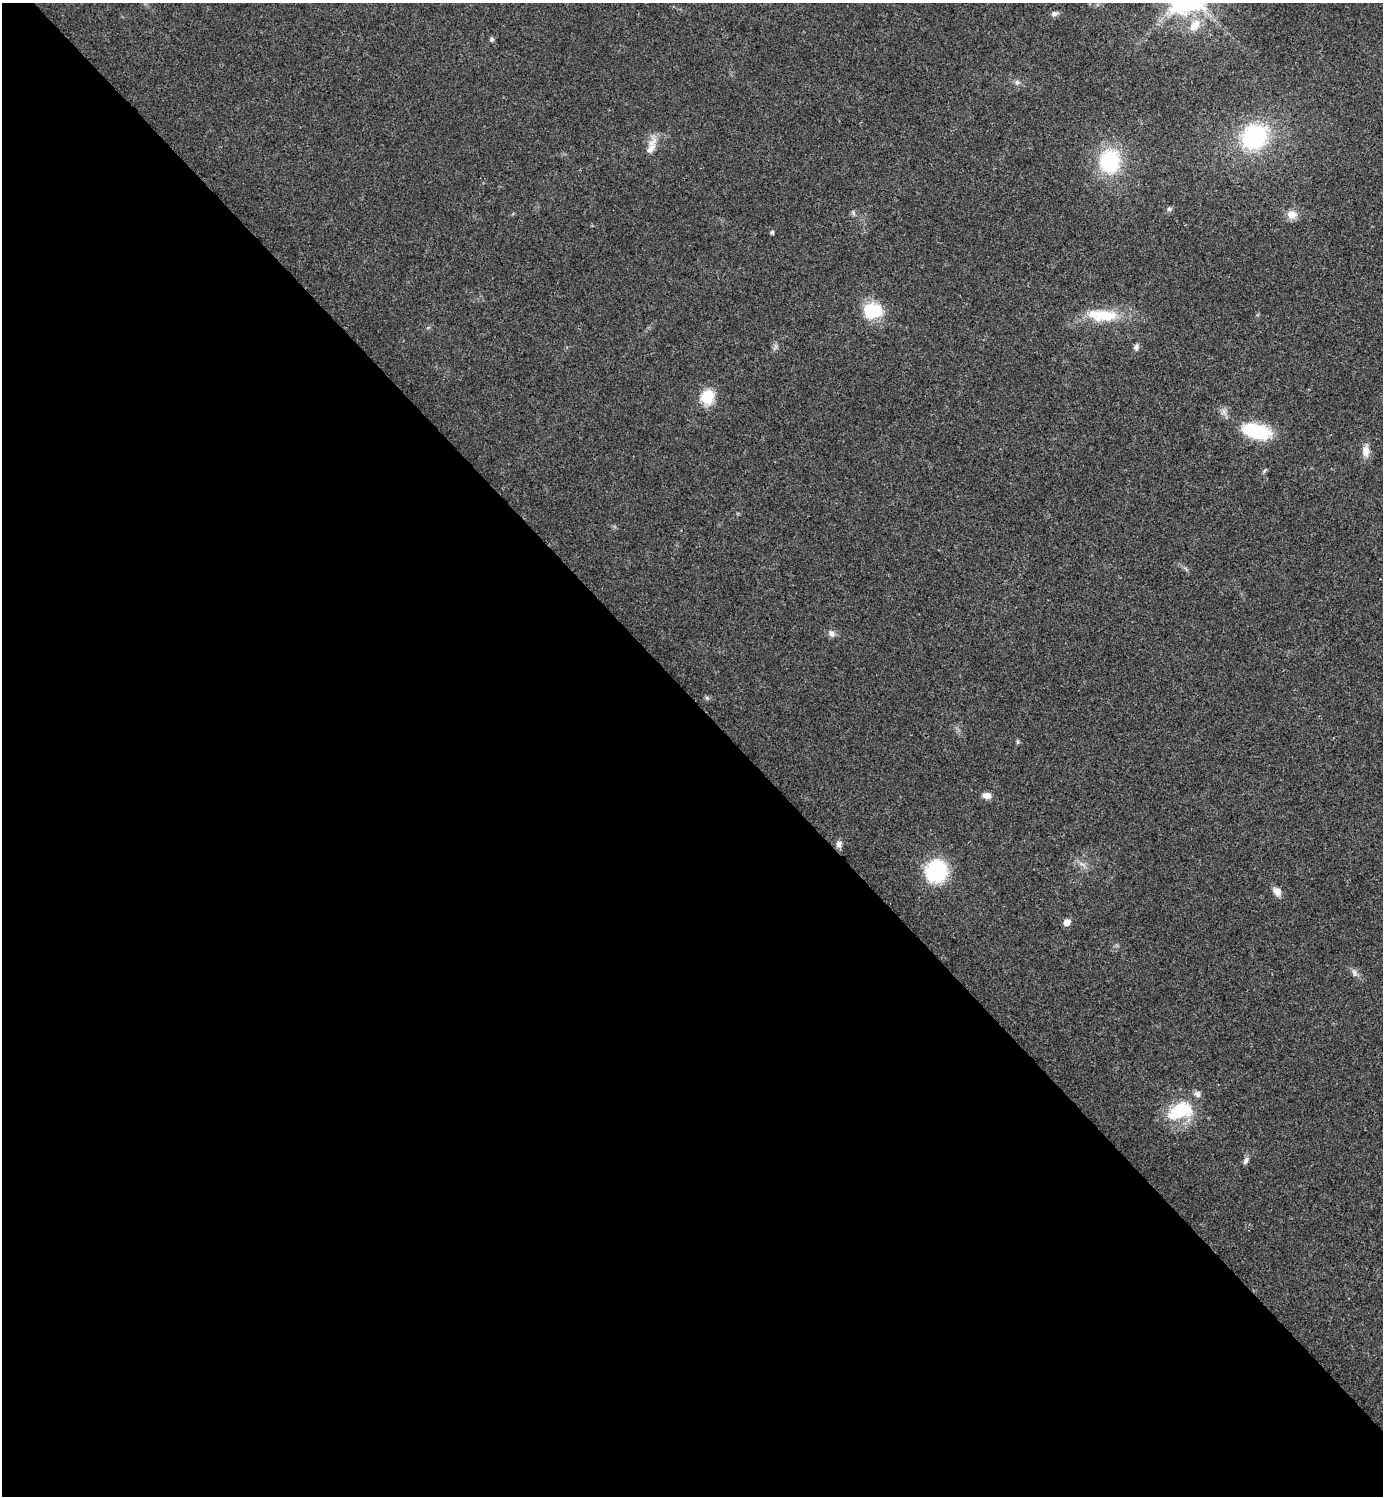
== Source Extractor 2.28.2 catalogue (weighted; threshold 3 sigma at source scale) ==
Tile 9 of 4 x 4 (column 1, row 3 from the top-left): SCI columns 159-1539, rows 1501-2994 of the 5984 x 5984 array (HDU 1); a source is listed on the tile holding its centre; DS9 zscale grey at full resolution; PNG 1385 x 1498 px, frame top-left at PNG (2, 3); no overlay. Shown black and unused: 53% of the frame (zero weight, under 3 of 4 exposures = <1% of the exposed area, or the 3 px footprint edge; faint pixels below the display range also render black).
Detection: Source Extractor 2.28.2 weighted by HDU 2 'WHT'; one run over the whole footprint, this tile lists its part. Background 0.0203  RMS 0.004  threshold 0.0182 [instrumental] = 3 sigma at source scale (4.5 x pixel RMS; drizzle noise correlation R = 1.50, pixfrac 1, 0.05/0.05 arcsec/px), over >= 5 px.
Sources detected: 28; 1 inside a brighter listed object's ellipse — not listed separately; the other 27 listed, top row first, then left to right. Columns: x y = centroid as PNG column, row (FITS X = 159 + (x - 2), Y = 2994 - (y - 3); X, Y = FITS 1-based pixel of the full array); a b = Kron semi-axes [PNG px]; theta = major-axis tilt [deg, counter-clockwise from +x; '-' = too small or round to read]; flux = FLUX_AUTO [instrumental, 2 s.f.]
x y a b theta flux
1054 14 9 6 5 1.3
1195 25 18 13 51 6.5
492 39 7 5 -89 0.71
1017 82 6 6 - 0.93
1254 137 22 19 47 48
651 149 20 9 58 3.9
1110 161 22 18 87 32
1169 209 6 6 - 0.78
1292 214 11 10 - 3.9
772 232 4 4 - 0.76
873 311 20 15 -1 17
1103 315 41 14 -4 15
1136 347 8 7 - 1.3
707 397 16 14 67 10
1256 431 36 17 -14 19
1366 451 14 9 -90 3.6
831 633 9 8 - 1.7
707 698 6 5 - 0.68
987 796 9 6 -2 2.8
839 844 9 8 - 1.7
1082 864 9 4 -31 1.2
936 871 20 19 - 31
1277 891 9 8 - 3
1067 922 6 5 - 4
1355 973 10 5 -72 1.3
1180 1111 36 21 21 19
1246 1160 9 6 66 1.3